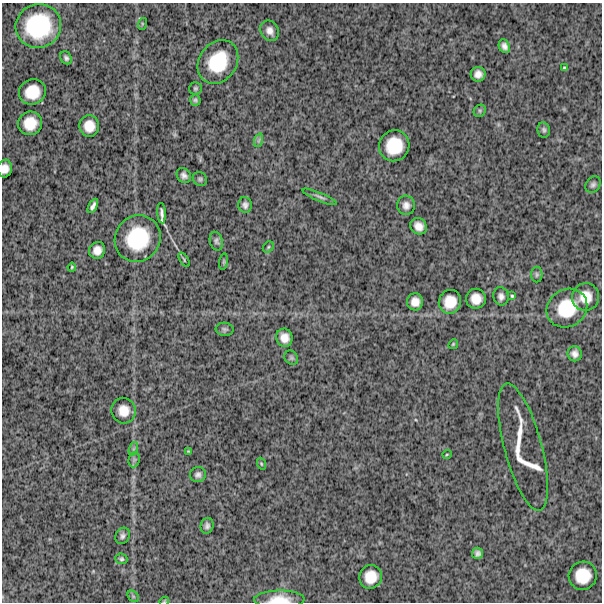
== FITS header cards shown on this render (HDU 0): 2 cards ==
NAXIS1  =                  600
NAXIS2  =                  600

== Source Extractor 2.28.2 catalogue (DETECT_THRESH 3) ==
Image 600 x 600 px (HDU 0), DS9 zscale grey, 1 PNG px = 1 image px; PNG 604 x 604 px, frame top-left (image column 1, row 600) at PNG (2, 3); each listed source drawn as its Kron ellipse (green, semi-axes under 4 px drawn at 4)
Background 1570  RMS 290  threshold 880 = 3 sigma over >= 5 px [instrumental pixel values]
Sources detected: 64; all 64 listed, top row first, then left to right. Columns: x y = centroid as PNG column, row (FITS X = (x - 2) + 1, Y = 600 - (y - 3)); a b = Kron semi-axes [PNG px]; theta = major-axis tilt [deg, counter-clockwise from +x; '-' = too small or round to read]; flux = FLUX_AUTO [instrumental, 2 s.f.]
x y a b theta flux
142 24 6 4 73 2.4e+04
38 26 23 22 - 1.3e+06
270 31 10 8 -59 1.2e+05
504 46 7 5 -66 8.3e+04
66 58 7 5 -59 5.2e+04
218 62 23 18 55 8.2e+05
564 68 4 3 - 2.8e+04
478 74 7 7 - 1.2e+05
195 88 6 6 - 3.6e+04
32 92 13 12 - 4.2e+05
195 100 5 5 - 3.7e+04
480 111 6 5 - 3.4e+04
30 123 12 11 - 3.6e+05
89 126 10 10 - 2.4e+05
544 130 8 6 -79 4.4e+04
259 140 7 4 71 3.9e+04
394 146 16 15 - 5.8e+05
5 169 9 7 82 1.4e+05
184 175 8 6 -51 7.8e+04
200 179 8 6 -44 4.3e+04
593 185 9 6 57 5.8e+04
320 197 19 4 -23 6.3e+04
245 205 8 7 - 6.6e+04
406 205 9 9 - 1.1e+05
93 206 8 4 61 6.7e+04
162 213 10 3 -85 7.1e+04
419 226 9 7 -43 1.5e+05
138 239 24 22 53 1.1e+06
216 241 9 6 -75 5.1e+04
268 247 6 5 - 2.8e+04
97 250 8 8 - 1.5e+05
184 260 8 3 -58 2.3e+04
224 262 8 4 82 2.4e+04
72 267 4 3 - 2.0e+04
537 274 8 5 -90 4.2e+04
501 296 9 7 -78 8.2e+04
512 296 4 4 - 2.3e+04
586 297 14 13 - 3.2e+05
476 299 10 10 - 2.2e+05
415 302 8 8 - 1.6e+05
450 302 12 11 - 3.2e+05
567 308 21 18 34 7.5e+05
225 329 9 6 -3 4.9e+04
284 338 9 8 - 1.8e+05
453 344 5 4 - 2.3e+04
575 354 7 7 - 9.9e+04
291 358 8 6 -54 4.0e+04
124 411 13 12 - 2.6e+05
523 447 66 18 -75 5.3e+05
133 449 7 4 71 4.2e+04
188 451 4 4 - 1.9e+04
447 454 5 3 - 1.7e+04
134 460 8 5 79 4.7e+04
261 464 6 4 -70 2.2e+04
198 475 8 7 - 7.1e+04
207 526 8 6 74 5.9e+04
122 536 8 6 61 6.2e+04
478 553 5 5 - 6.3e+04
121 559 6 5 - 4.0e+04
583 576 14 14 - 4.7e+05
371 577 12 11 - 3.2e+05
133 596 6 5 - 3.7e+04
279 599 25 9 1 3.2e+05
164 601 5 4 - 1.9e+04
At the frame edge (FLAGS 8, measured only in part): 3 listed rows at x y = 5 169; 279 599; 164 601